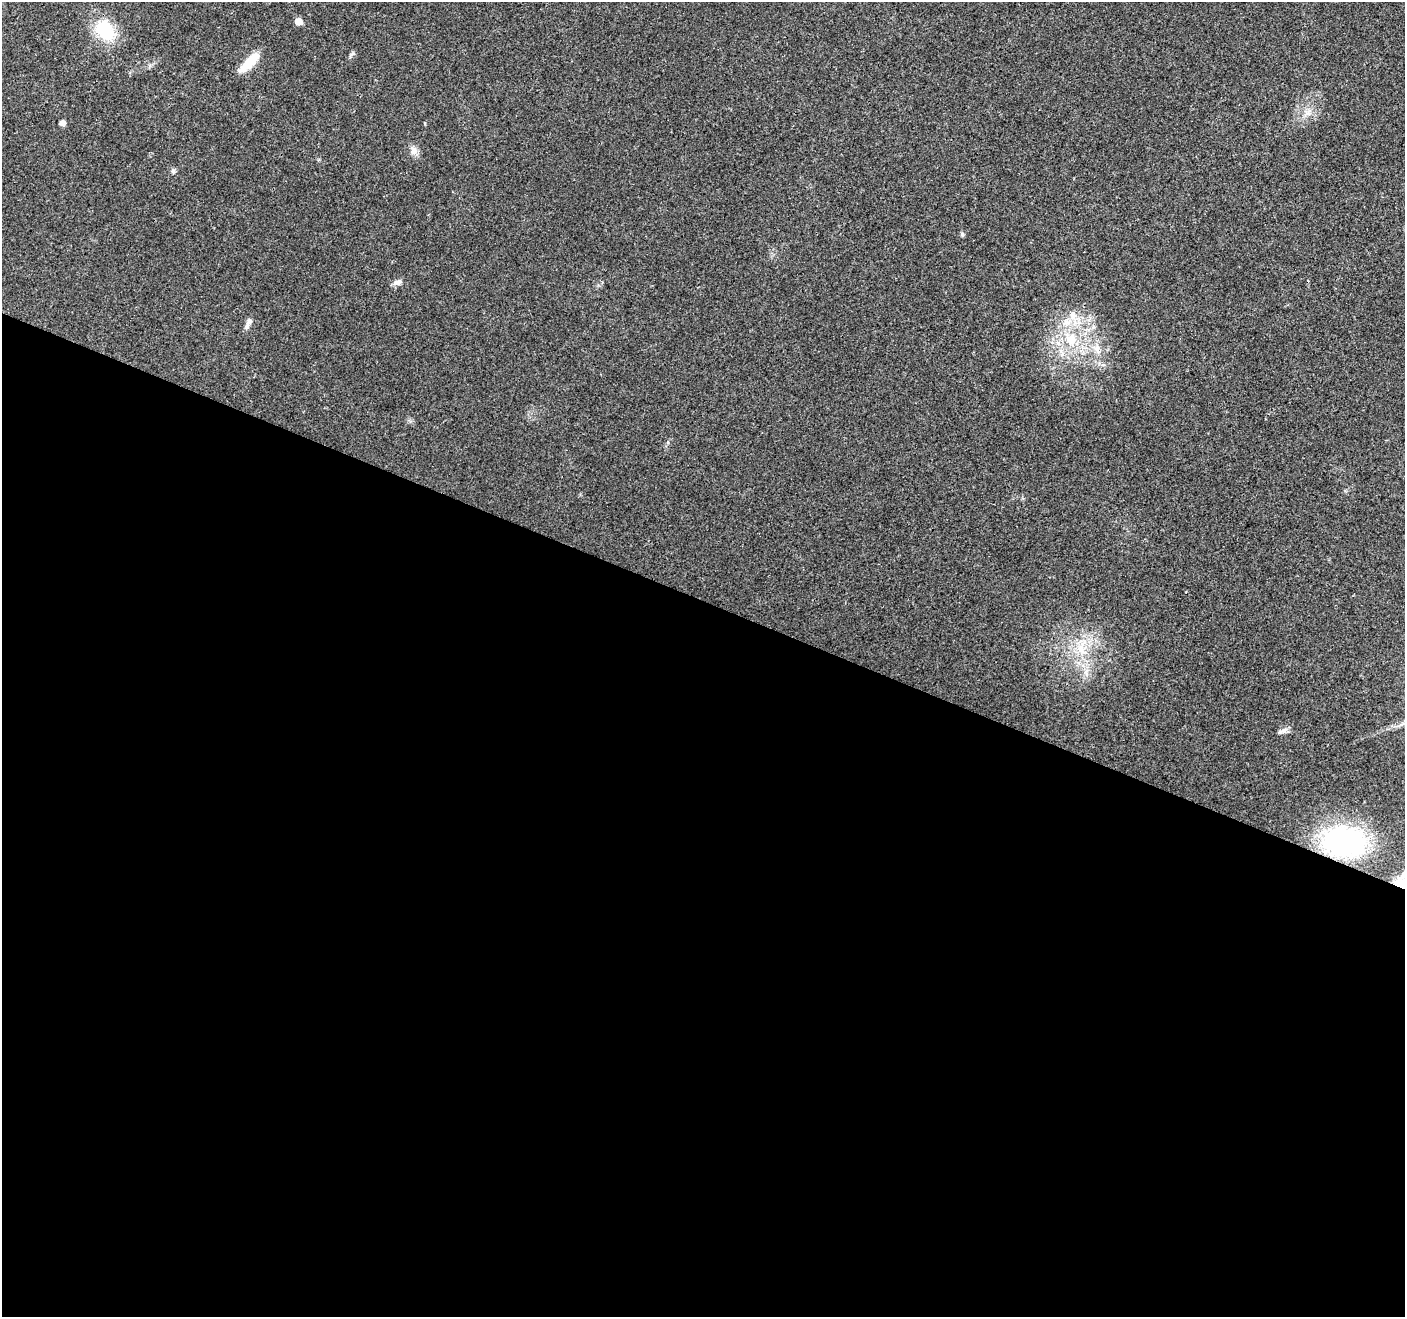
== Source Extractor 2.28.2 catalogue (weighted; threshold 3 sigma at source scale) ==
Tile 14 of 4 x 4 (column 2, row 4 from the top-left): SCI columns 1408-2810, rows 212-1526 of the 5626 x 5747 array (HDU 1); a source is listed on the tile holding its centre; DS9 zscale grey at full resolution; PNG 1407 x 1319 px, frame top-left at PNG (2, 2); no overlay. Shown black and unused: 54% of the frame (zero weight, under 3 of 4 exposures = <1% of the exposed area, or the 3 px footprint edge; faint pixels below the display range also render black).
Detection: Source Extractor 2.28.2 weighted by HDU 2 'WHT'; one run over the whole footprint, this tile lists its part. Background 0.0257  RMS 0.0032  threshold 0.0145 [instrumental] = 3 sigma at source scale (4.5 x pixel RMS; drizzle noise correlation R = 1.50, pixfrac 1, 0.0396/0.0396 arcsec/px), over >= 5 px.
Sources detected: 18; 1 inside a brighter listed object's ellipse — not listed separately; the other 17 listed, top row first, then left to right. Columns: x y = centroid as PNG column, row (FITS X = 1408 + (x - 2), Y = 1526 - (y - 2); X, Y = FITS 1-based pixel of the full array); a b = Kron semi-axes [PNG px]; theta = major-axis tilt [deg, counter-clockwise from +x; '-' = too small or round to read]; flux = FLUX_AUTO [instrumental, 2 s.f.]
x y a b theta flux
298 21 6 5 - 3.2
105 30 21 16 -48 17
352 54 10 3 43 0.62
249 62 26 9 45 7.9
1308 113 7 5 -1 1
62 123 5 4 - 1.8
414 151 12 9 -67 1.9
173 171 7 5 -75 0.72
962 234 5 4 - 0.73
397 282 11 7 10 1.4
1073 316 17 10 -69 3.7
248 323 16 5 68 1.5
1071 339 16 14 -83 7.7
1097 349 17 7 -73 2.9
1082 648 29 16 84 11
1284 731 12 7 25 1.4
1344 842 36 23 -12 60
Overlapping masked pixels (flux is a lower limit): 1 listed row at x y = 1344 842